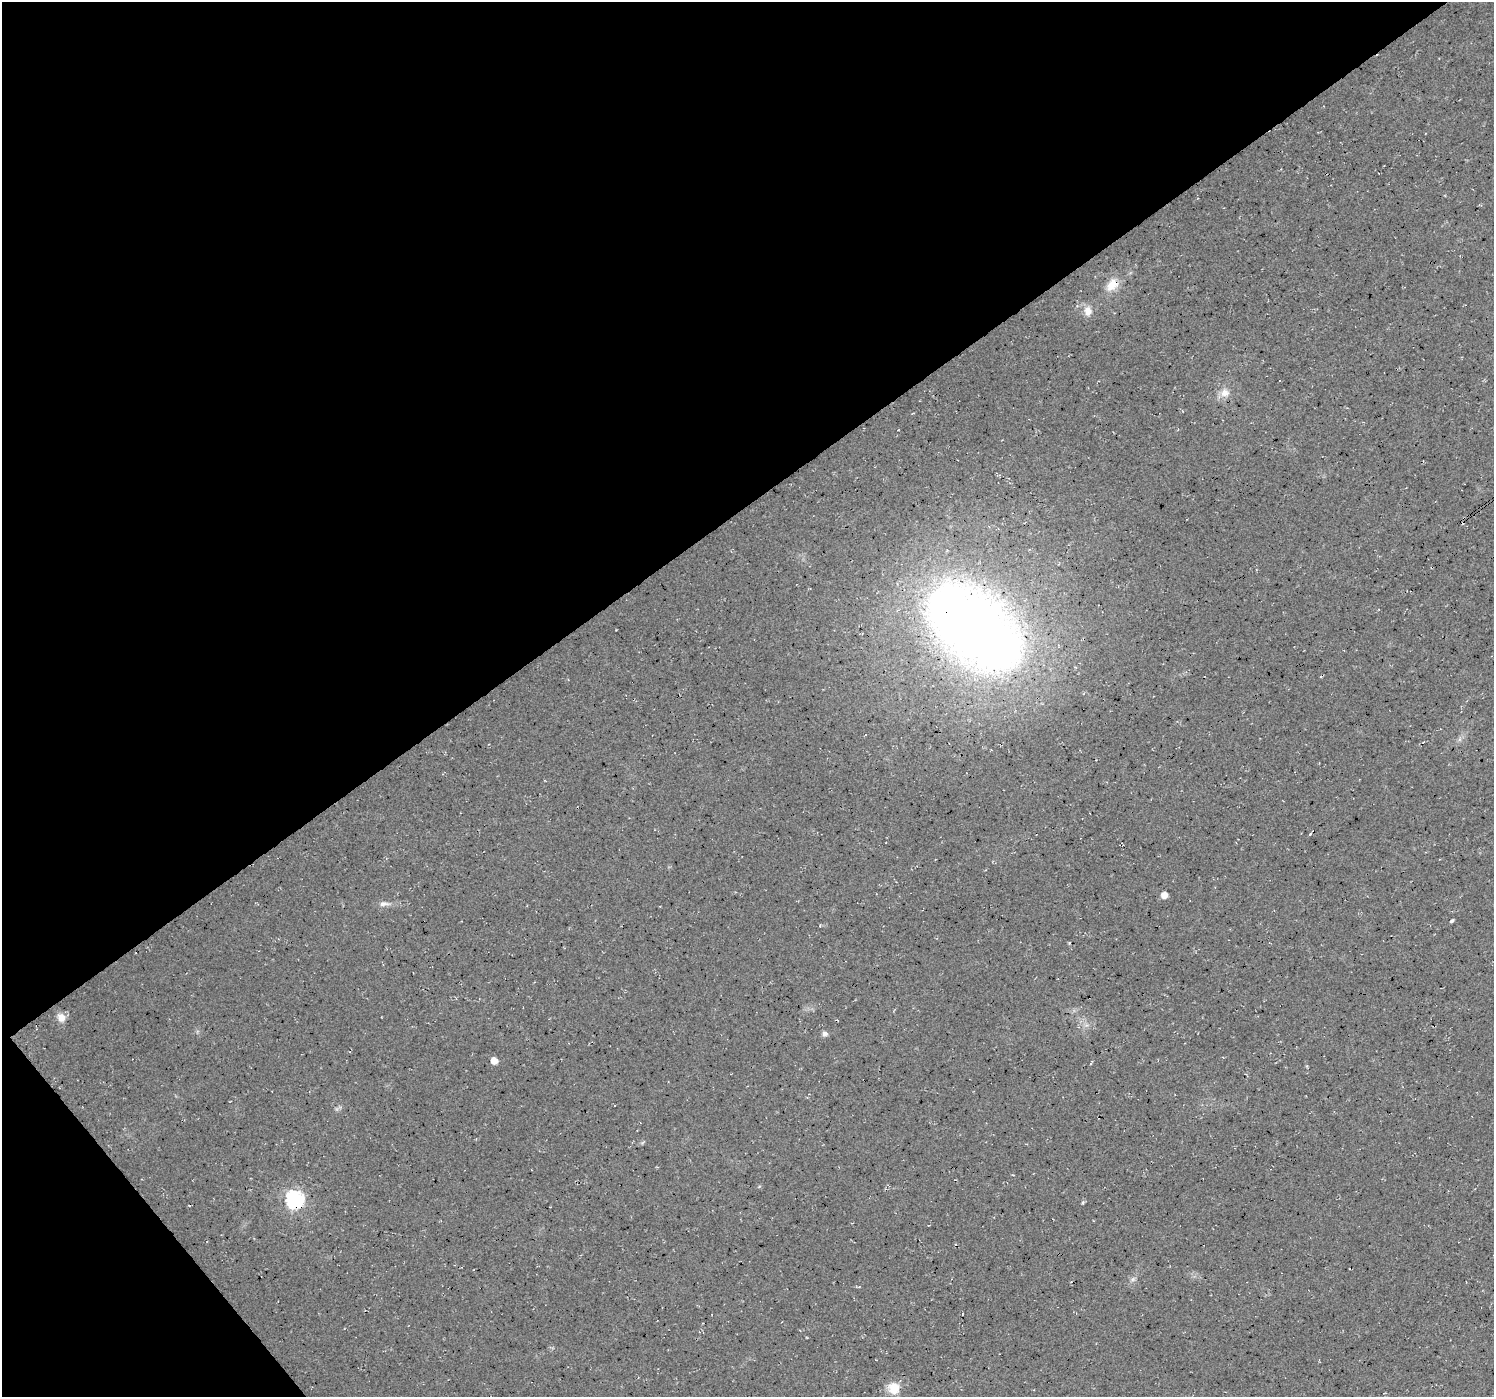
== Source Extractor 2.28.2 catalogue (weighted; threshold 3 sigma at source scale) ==
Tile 5 of 4 x 4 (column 1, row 2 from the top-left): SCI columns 5-1496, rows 2989-4383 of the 5972 x 5912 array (HDU 1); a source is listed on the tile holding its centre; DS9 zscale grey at full resolution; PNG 1496 x 1399 px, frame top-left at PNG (2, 2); no overlay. Shown black and unused: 39% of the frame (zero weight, under 3 of 4 exposures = <1% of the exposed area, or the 3 px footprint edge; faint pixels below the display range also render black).
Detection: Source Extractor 2.28.2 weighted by HDU 2 'WHT'; one run over the whole footprint, this tile lists its part. Background 0.0202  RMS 0.0055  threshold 0.0249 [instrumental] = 3 sigma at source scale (4.5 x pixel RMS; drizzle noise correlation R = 1.50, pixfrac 1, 0.0396/0.0396 arcsec/px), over >= 5 px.
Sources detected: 16; all 16 listed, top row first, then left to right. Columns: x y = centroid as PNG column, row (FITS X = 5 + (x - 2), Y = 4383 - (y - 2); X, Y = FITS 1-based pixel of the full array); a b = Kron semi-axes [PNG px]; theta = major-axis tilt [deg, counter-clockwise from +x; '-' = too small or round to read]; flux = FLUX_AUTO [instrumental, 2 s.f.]
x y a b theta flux
1112 285 19 13 58 8.3
1088 311 13 10 -87 5.1
1225 393 12 11 - 4.8
974 627 83 49 -40 700
1423 742 3 2 - 0.48
1310 834 3 3 - 1.3
1164 895 5 5 - 5
384 904 15 6 2 3
1452 921 5 3 - 1
1069 943 4 3 - 0.53
61 1018 11 9 -59 4.6
825 1034 6 6 - 2.1
494 1061 5 5 - 6
295 1199 8 7 - 180
1083 1202 5 4 - 0.92
894 1388 13 12 - 9.2
Overlapping masked pixels (flux is a lower limit): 2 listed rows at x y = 974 627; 295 1199